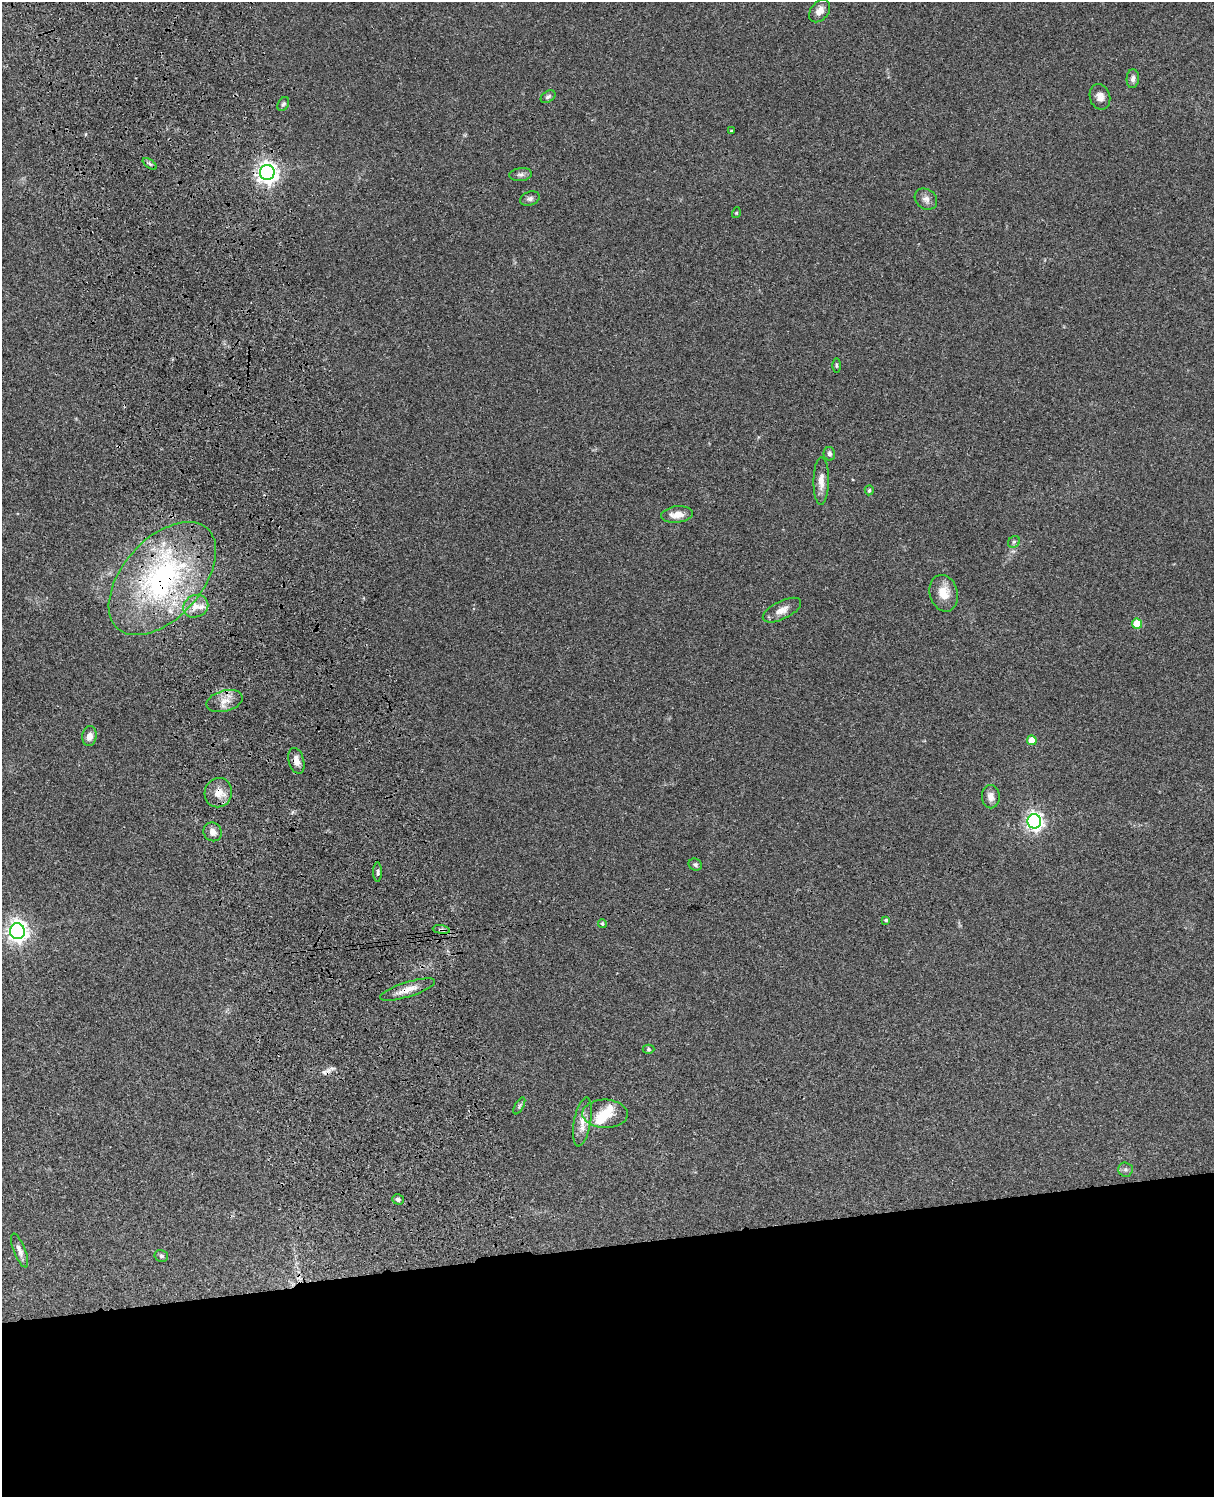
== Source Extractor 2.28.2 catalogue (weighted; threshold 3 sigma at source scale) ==
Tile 11 of 4 x 3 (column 3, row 3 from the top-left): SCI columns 2545-3756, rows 278-1772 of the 5087 x 4927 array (HDU 1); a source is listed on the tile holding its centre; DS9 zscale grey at full resolution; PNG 1216 x 1499 px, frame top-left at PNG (2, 2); each listed source drawn as its Kron ellipse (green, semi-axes under 4 px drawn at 4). Shown black and unused: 17% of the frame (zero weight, under 3 of 4 exposures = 6% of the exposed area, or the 3 px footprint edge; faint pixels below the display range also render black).
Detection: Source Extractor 2.28.2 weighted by HDU 2 'WHT'; one run over the whole footprint, this tile lists its part. Background 0.0886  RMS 0.0062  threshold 0.0277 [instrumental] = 3 sigma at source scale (4.5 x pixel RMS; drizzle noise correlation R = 1.50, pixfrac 1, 0.05/0.05 arcsec/px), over >= 5 px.
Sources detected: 50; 1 inside a brighter object's white glare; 1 cosmic-ray / hot-pixel residue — neither listed nor drawn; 2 inside a brighter listed object's ellipse — not listed separately; the other 46 listed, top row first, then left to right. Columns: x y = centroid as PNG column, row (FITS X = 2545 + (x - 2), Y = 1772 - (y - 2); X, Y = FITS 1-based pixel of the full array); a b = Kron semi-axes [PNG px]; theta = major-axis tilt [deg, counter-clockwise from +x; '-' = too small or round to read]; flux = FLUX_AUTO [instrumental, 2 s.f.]
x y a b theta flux
820 11 13 9 50 4.3
1133 79 9 6 84 2.3
548 97 8 5 33 1.5
1100 97 13 10 -75 4.2
283 104 7 5 59 1.3
731 131 3 2 - 0.45
150 164 8 4 -35 1.1
267 173 7 7 - 380
521 175 11 6 6 2
530 199 10 6 19 1.9
926 199 12 9 -37 3.2
736 213 5 3 - 0.56
836 365 7 3 -89 0.71
829 454 7 6 - 1.6
821 481 24 7 89 5.5
869 490 5 4 - 0.82
677 514 16 8 7 6.3
1014 542 6 5 - 1.1
162 578 67 39 48 130
944 593 18 14 -74 9.7
196 606 13 11 28 5.6
782 610 21 9 26 5.1
1137 624 5 5 - 15
225 701 18 10 15 6.6
89 736 10 7 81 4
1032 740 5 5 - 8.4
296 761 13 7 -75 4.6
218 793 15 13 69 7.1
991 797 12 9 -89 3.5
1034 821 7 7 - 250
213 832 10 9 - 3.6
695 865 7 6 - 1.5
378 872 10 3 -90 1.2
886 920 4 3 - 0.89
602 924 4 4 - 0.86
441 930 8 4 -8 1.5
17 931 8 7 - 370
408 990 29 7 17 7.1
648 1049 6 4 -1 0.86
519 1106 9 4 60 1.2
605 1114 22 14 -1 11
582 1122 25 8 80 6.7
1125 1169 7 7 - 1.6
398 1199 6 5 - 1.4
20 1250 18 6 -69 3.2
161 1256 7 6 - 1.2
Overlapping masked pixels (flux is a lower limit): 4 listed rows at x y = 162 578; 218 793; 441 930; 408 990